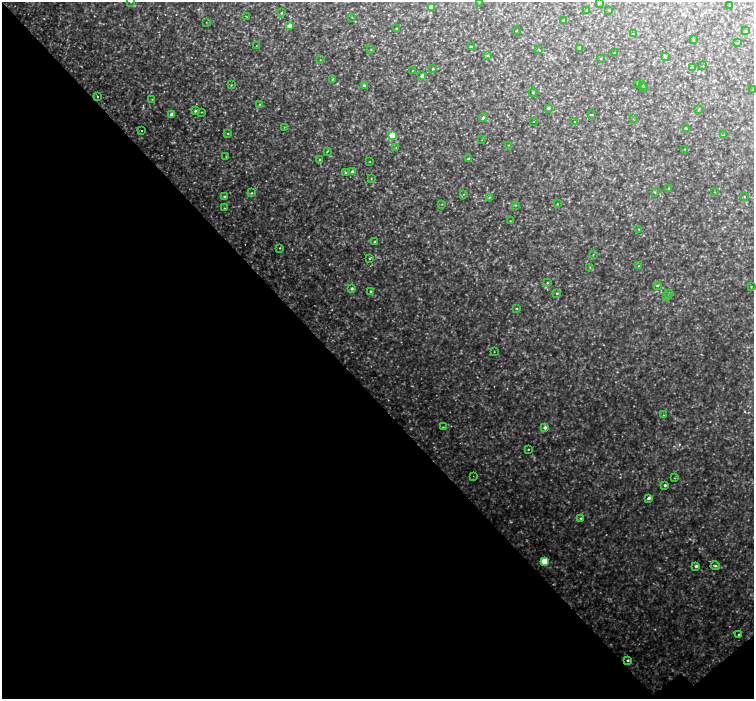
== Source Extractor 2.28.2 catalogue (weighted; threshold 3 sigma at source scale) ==
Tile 14 of 4 x 4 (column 2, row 4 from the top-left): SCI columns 1581-3083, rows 245-1638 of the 6169 x 6128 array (HDU 1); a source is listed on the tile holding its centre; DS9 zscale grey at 2 x 2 block average (1 PNG px = mean of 2 x 2 image px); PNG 756 x 701 px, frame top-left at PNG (2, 2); each listed source drawn as its Kron ellipse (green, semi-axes under 4 px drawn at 4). Shown black and unused: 44% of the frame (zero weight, under 2 of 3 exposures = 5% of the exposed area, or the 3 px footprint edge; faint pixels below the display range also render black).
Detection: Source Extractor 2.28.2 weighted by HDU 2 'WHT'; one run over the whole footprint, this tile lists its part. Background 0.0712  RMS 0.0081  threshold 0.0365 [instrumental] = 3 sigma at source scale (4.5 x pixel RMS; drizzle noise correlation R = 1.50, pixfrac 1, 0.0396/0.0396 arcsec/px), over >= 5 px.
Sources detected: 122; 5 too faint to see at this stretch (2 x 2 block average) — neither listed nor drawn; the other 117 listed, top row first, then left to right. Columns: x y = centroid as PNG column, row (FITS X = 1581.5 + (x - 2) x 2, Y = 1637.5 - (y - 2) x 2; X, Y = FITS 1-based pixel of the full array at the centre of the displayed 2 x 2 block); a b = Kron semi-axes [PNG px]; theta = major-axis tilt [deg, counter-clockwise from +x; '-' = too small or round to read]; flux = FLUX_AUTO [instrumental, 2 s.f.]
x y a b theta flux
131 2 2 2 - 1.5
479 2 2 2 - 0.85
599 3 4 2 - 0.86
729 6 3 2 - 1.1
431 8 3 3 - 21
609 10 3 2 - 0.75
587 11 2 2 - 0.6
281 13 3 3 - 2.1
246 16 3 2 - 0.91
352 17 2 2 - 0.61
563 20 2 2 - 2.4
206 22 2 2 - 0.54
289 25 3 2 - 9.1
396 28 3 3 - 2.2
516 31 2 2 - 0.8
746 31 3 2 - 0.83
633 34 3 2 - 0.96
693 39 3 2 - 1.1
737 43 3 2 - 0.7
256 46 3 2 - 0.69
471 47 4 3 - 1.9
371 49 3 2 - 0.97
539 49 3 2 - 0.76
579 49 3 2 - 1.2
614 53 2 2 - 0.66
487 56 3 2 - 0.98
665 57 3 3 - 3.8
601 58 3 2 - 0.95
320 60 3 2 - 0.68
703 66 2 2 - 0.73
693 67 4 2 - 1.4
433 69 2 2 - 1.4
412 71 3 2 - 0.64
422 76 3 2 - 6.1
333 79 3 2 - 1.2
638 84 2 2 - 0.78
231 85 3 2 - 1
642 85 3 2 - 1
364 86 3 2 - 5.2
644 87 2 2 - 0.86
752 89 3 2 - 0.75
533 92 5 2 - 1.2
97 96 2 2 - 2.4
152 99 2 2 - 0.64
259 104 2 2 - 1
549 108 3 2 - 3.7
699 109 3 2 - 0.91
195 111 3 2 - 1.9
201 112 3 2 - 0.86
592 114 3 2 - 0.89
171 115 3 2 - 9.5
483 117 4 3 - 3.3
633 119 2 2 - 1.1
575 121 2 2 - 0.81
534 122 2 2 - 0.53
284 127 2 2 - 0.67
686 129 3 3 - 1.4
141 130 2 2 - 2.8
228 133 3 2 - 1.6
392 135 3 3 - 80
724 135 3 2 - 0.96
482 140 2 2 - 0.48
509 145 3 2 - 0.83
396 147 3 2 - 1.1
685 149 2 2 - 0.7
327 151 4 2 - 1.3
226 157 3 2 - 0.98
468 159 3 2 - 5.1
320 160 3 3 - 2.5
370 162 2 2 - 0.67
352 172 3 3 - 4.9
345 173 3 3 - 1.3
371 178 3 2 - 0.89
669 188 3 3 - 1.5
655 192 4 2 - 1.2
715 192 2 2 - 0.57
252 193 3 2 - 1.6
463 194 2 2 - 0.83
224 196 3 3 - 2.2
489 197 3 3 - 1.4
745 197 2 2 - 0.9
442 204 3 2 - 1
557 204 2 2 - 0.74
516 205 3 2 - 0.98
224 208 2 2 - 2.3
510 221 2 2 - 0.76
639 229 3 2 - 1.2
374 242 2 2 - 1.4
280 248 3 2 - 1
593 254 2 2 - 0.67
369 259 3 3 - 1.3
639 266 2 2 - 0.73
590 267 3 2 - 1.4
547 283 3 3 - 1.5
657 286 3 3 - 2.2
751 287 3 2 - 0.7
352 288 3 3 - 3.5
370 291 3 3 - 2
557 293 3 2 - 1.4
668 293 3 2 - 1
667 296 2 2 - 0.91
517 308 3 2 - 1.3
494 352 2 2 - 0.57
663 415 2 2 - 0.7
443 427 3 2 - 1.2
545 427 3 3 - 6.8
528 449 2 2 - 1.1
473 476 2 2 - 0.66
674 478 3 2 - 0.86
665 485 2 2 - 3.9
649 498 3 2 - 4.6
581 518 3 3 - 2
544 561 3 3 - 31
696 566 3 3 - 3.4
715 566 4 3 - 2.7
739 635 3 2 - 2.8
628 660 3 3 - 2.5
Isophote crosses this tile's border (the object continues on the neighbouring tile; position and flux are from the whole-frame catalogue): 1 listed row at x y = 131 2
Diffuse or blended objects may show on this block-average render without a row.